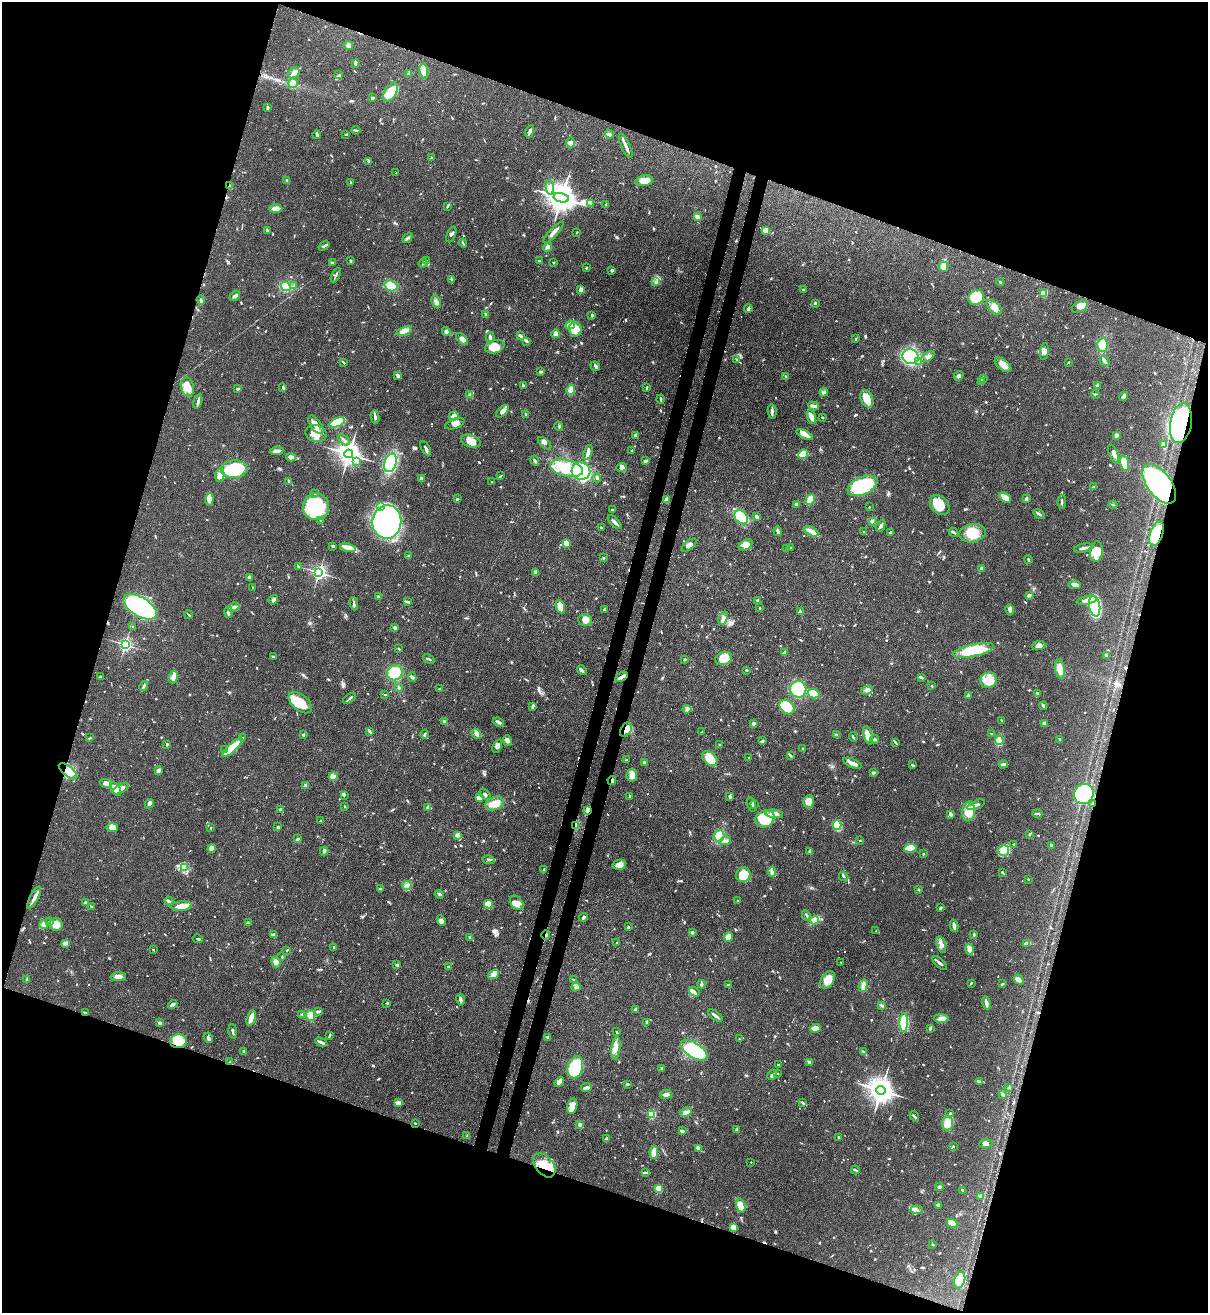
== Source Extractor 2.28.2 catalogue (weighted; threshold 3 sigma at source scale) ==
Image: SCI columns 217-5038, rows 31-5272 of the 5380 x 5305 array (HDU 1 of 3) = the unmasked area's bounding box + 8 px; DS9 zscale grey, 4 x 4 block average (1 PNG px = mean of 4 x 4 image px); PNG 1210 x 1315 px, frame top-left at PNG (2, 2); each listed source drawn as its Kron ellipse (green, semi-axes under 4 px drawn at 4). Shown black and unused: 38% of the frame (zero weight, under 3 of 4 exposures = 7% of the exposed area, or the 3 px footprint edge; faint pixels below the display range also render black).
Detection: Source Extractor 2.28.2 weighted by HDU 2 'WHT'. Background 0.102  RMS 0.0041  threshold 0.0186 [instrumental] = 3 sigma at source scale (4.5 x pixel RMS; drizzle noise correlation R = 1.50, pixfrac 1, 0.05/0.05 arcsec/px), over >= 5 px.
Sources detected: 1051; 3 too faint to see at this stretch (4 x 4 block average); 2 inside a brighter object's white glare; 8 cosmic-ray / hot-pixel residue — neither listed nor drawn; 20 coinciding with a brighter row at this scale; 61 inside a brighter listed object's ellipse — not listed separately; of the other 957, all 500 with FLUX_AUTO >= 2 (the completeness limit of this list) listed and drawn (457 fainter detections not listed), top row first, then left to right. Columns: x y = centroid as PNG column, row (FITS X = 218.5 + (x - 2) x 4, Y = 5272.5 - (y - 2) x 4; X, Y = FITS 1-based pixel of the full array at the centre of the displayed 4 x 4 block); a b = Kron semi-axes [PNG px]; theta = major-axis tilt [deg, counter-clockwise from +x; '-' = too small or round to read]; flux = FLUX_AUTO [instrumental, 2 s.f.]
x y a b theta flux
349 45 4 4 - 9.1
355 63 3 2 - 4.7
424 71 7 3 -78 30
294 73 6 5 - 9.5
409 73 4 3 - 6.9
339 75 4 2 - 2.4
293 83 5 4 - 27
391 92 11 6 58 47
372 98 3 2 - 3.8
268 107 3 2 - 3.7
356 130 4 2 - 3.5
530 132 6 2 66 12
346 134 3 2 - 2.4
609 134 4 3 - 6.2
317 135 4 2 - 3.4
570 143 5 4 - 10
626 146 13 2 -65 12
431 157 2 2 - 2.6
368 161 4 2 - 2.7
396 173 2 2 - 3.2
287 181 3 2 - 2.9
645 181 9 5 6 23
350 183 3 2 - 2.2
229 186 3 2 - 3.3
550 187 7 4 -82 13
561 198 8 4 -12 4700
590 203 3 2 - 2.3
606 204 3 2 - 2.4
448 206 3 2 - 2.3
276 209 6 3 0 29
697 217 4 3 - 9.4
267 230 3 2 - 4.8
766 230 3 3 - 28
553 232 14 2 46 12
577 232 2 2 - 2.2
451 234 8 2 66 6.4
407 238 6 2 48 4.4
463 243 4 2 - 2.6
324 246 6 2 36 4.2
548 247 5 3 - 5.2
351 261 3 2 - 2.2
427 261 3 2 - 3.1
539 261 4 2 - 4.2
554 262 2 2 - 2.8
333 263 3 2 - 9.4
423 263 4 2 - 3.1
944 267 5 5 - 16
586 268 2 2 - 2.2
612 270 4 3 - 2.9
336 275 8 2 66 5
451 279 4 2 - 2.2
656 282 2 2 - 2.1
1000 282 4 2 - 3.9
286 286 5 4 - 44
294 286 2 2 - 2.6
391 286 6 5 - 43
803 289 2 2 - 6.6
581 290 3 2 - 16
1043 293 2 2 - 11
235 296 6 3 42 5.7
976 297 8 7 - 56
201 300 5 2 - 3.6
436 302 7 3 -68 7.8
815 303 3 2 - 4.7
994 307 9 5 -40 21
1080 307 8 5 29 24
748 309 4 2 - 6.6
486 314 3 2 - 2.3
592 315 3 2 - 3.7
570 325 4 2 - 34
575 329 7 6 - 34
404 331 8 4 17 22
446 331 4 3 - 6.1
556 334 4 4 - 13
520 336 4 2 - 6.3
490 338 6 2 -85 7.1
462 339 7 4 -46 11
855 339 3 2 - 2
527 342 2 2 - 2.2
1102 345 7 5 89 43
495 347 10 6 16 42
1044 352 8 4 81 12
911 357 8 7 - 250
927 357 7 3 32 8.3
737 360 3 2 - 2.8
1105 361 5 3 - 5.1
343 362 3 2 - 2.3
918 362 3 2 - 3.9
1068 362 3 2 - 2.2
1003 365 10 5 -39 17
595 366 5 2 - 4.4
540 371 4 2 - 4.7
398 376 3 2 - 12
786 376 4 2 - 3
959 376 5 4 - 5.3
983 379 3 3 - 3.2
981 381 4 3 - 4.2
523 386 3 2 - 5.1
1097 386 3 3 - 4.8
187 387 9 6 -76 24
283 387 3 2 - 5.4
646 388 3 2 - 3
238 389 4 2 - 2.8
571 390 5 2 - 43
824 392 4 2 - 4.6
1095 394 4 2 - 2.8
470 395 4 3 - 4.9
1124 396 5 2 - 12
661 399 4 2 - 3
867 399 9 6 -68 35
198 401 7 2 75 9.8
813 406 6 3 -17 6.6
502 411 8 4 45 9.4
772 411 7 2 -85 6.9
526 415 3 2 - 3.7
454 416 5 4 - 14
375 417 6 3 -79 8.2
811 417 7 3 -73 16
823 417 2 2 - 2.3
337 422 8 4 20 91
1181 423 20 10 79 450
455 424 10 5 19 15
316 425 11 5 -55 19
559 426 5 2 - 2.3
316 434 11 8 -15 31
636 435 3 3 - 5.7
805 435 9 3 -28 17
1116 435 4 3 - 6.1
344 440 7 2 -41 5.5
471 441 10 6 -18 27
545 443 8 3 -42 9.1
1164 445 4 3 - 9.1
426 448 8 2 -60 7.2
632 450 2 2 - 2.7
277 451 7 2 6 15
588 452 8 3 69 9.4
349 454 4 3 - 2600
803 454 5 4 - 59
1113 454 10 3 -69 12
291 457 5 4 - 11
357 461 4 3 - 4.7
535 461 5 2 - 5.8
646 461 2 2 - 10
390 463 9 6 73 140
1124 463 8 4 -73 49
622 467 5 4 - 6.8
566 468 17 8 -13 110
234 469 13 9 2 150
581 471 9 8 - 160
220 475 6 4 79 11
500 476 4 2 - 2.1
421 478 4 2 - 4
597 478 4 2 - 3.2
289 481 3 2 - 4.7
491 481 2 2 - 2.9
1159 484 23 12 -53 600
862 486 16 8 23 240
1093 487 3 2 - 2.7
315 493 2 2 - 3
1005 498 6 3 -38 36
209 499 6 4 83 13
457 499 3 2 - 2.1
810 499 5 3 - 41
1026 499 4 2 - 5.2
667 500 4 4 - 12
1062 502 7 2 89 5
796 504 3 3 - 3.2
940 505 11 8 -46 50
1113 505 4 2 - 2.5
316 507 13 13 - 180
380 507 3 3 - 6.2
869 507 2 2 - 2.3
612 510 3 2 - 2.4
1039 514 6 2 -36 5
741 517 8 5 -47 55
756 517 4 3 - 7.2
320 521 2 2 - 7.3
872 521 2 2 - 19
387 522 17 14 82 1100
615 522 9 2 -44 9.3
881 526 6 2 65 4.9
601 528 2 2 - 3.3
778 531 5 2 - 5.3
811 531 8 3 -27 19
864 532 2 2 - 2.2
890 532 4 2 - 3.2
953 532 5 2 - 5
972 533 13 9 9 43
1157 534 13 6 72 120
566 543 4 3 - 18
689 545 9 3 39 8.9
746 545 7 5 31 17
333 546 3 2 - 2.4
348 547 8 4 -13 20
791 547 3 2 - 2.5
787 548 3 2 - 2.4
1084 548 10 2 12 8.9
1096 552 10 6 83 30
409 556 3 2 - 2.4
603 558 3 2 - 2.2
1028 560 4 2 - 3.3
298 567 3 2 - 2.9
981 568 3 2 - 3.4
319 572 2 2 - 750
536 572 3 3 - 7.8
249 577 3 3 - 6.3
1075 585 6 4 -7 12
252 587 2 2 - 2.4
1029 595 4 3 - 5.6
378 597 2 2 - 5.2
273 600 5 3 - 7.5
758 600 4 2 - 4
1087 600 10 3 11 18
407 601 3 2 - 2.3
354 604 6 2 -82 5.2
1095 606 10 5 -81 260
140 607 18 9 -32 520
234 607 6 3 24 7
560 607 7 4 -69 36
760 608 2 2 - 2.6
604 609 2 2 - 3.4
1010 610 5 3 - 8.1
228 612 6 2 88 6.9
800 612 2 2 - 7.3
189 615 4 2 - 2.6
723 618 7 4 67 11
585 620 7 6 - 16
133 627 2 2 - 2
395 628 2 2 - 9.3
125 644 2 2 - 630
1039 645 6 4 5 11
399 649 3 2 - 2.7
973 650 21 6 13 100
784 653 4 2 - 5
1106 655 3 3 - 4.6
273 657 4 2 - 3.2
724 658 8 6 20 38
429 659 6 2 -32 4.2
684 659 3 2 - 2.7
1060 669 10 4 -82 26
582 670 5 2 - 4.4
746 670 3 2 - 3.2
395 673 8 7 - 79
100 677 3 2 - 2.7
173 677 6 4 81 17
412 677 5 3 - 4.1
622 677 7 3 32 10
921 677 3 2 - 5.8
989 680 9 7 31 53
144 686 5 2 - 5
932 686 3 2 - 2.3
399 688 3 2 - 4.3
440 689 3 2 - 3.4
798 689 8 8 - 130
867 690 6 3 27 6.2
1037 693 3 2 - 3.9
814 694 6 4 -16 44
385 695 2 2 - 2.5
968 696 3 2 - 2.4
349 698 7 2 38 4.8
300 703 14 8 -40 55
533 706 4 2 - 6.4
1043 706 4 2 - 4.7
787 707 8 6 -40 77
687 709 4 3 - 6.4
1002 720 3 2 - 2.1
444 722 3 2 - 7.1
498 722 5 3 - 7.8
753 724 3 3 - 3.8
1044 724 2 2 - 9.8
626 730 8 5 60 21
370 731 4 2 - 3
702 731 4 2 - 2.1
992 733 3 2 - 2.7
425 734 4 2 - 5.3
476 734 5 4 - 8.1
303 735 2 2 - 5.5
837 735 3 2 - 3.1
868 735 10 4 -74 16
853 737 4 2 - 2.4
89 738 4 2 - 2.2
242 738 2 2 - 2.7
875 739 4 2 - 4.3
1060 739 2 2 - 2.6
507 740 5 4 - 8.8
999 740 4 3 - 30
763 741 2 2 - 12
895 742 4 2 - 3.3
167 744 3 2 - 3.7
719 745 2 2 - 3.4
497 746 7 3 68 10
232 747 13 4 43 74
803 749 3 2 - 3
225 750 3 2 - 2.2
790 755 3 2 - 2.4
749 757 2 2 - 3.3
710 759 9 5 -41 54
627 760 3 2 - 3
645 763 3 3 - 5.5
852 763 10 2 -22 19
1003 764 4 2 - 7.4
912 765 4 2 - 3
68 771 11 5 -40 22
158 771 3 2 - 13
873 772 3 2 - 5
632 775 7 5 82 15
333 776 4 4 - 15
612 781 4 2 - 9.5
106 783 6 3 -13 15
305 785 2 2 - 26
116 789 7 4 -60 33
121 789 9 4 28 21
485 794 6 3 -44 5.7
1084 794 10 10 - 200
344 795 3 2 - 2.4
630 796 3 2 - 2.3
730 797 4 2 - 3.8
479 798 4 4 - 21
809 801 6 5 - 26
1092 803 4 2 - 3
149 804 5 3 - 6.2
495 804 10 6 18 29
754 804 3 2 - 2.7
751 805 7 3 -76 6.8
976 805 9 2 22 12
345 806 2 2 - 2
428 807 2 2 - 22
281 810 3 2 - 3.6
588 811 3 2 - 7.2
969 811 10 6 84 41
774 814 9 4 -7 16
950 814 2 2 - 9.1
1038 814 5 2 - 3.7
765 819 10 8 24 110
321 821 3 2 - 2.3
837 825 5 4 - 51
576 826 3 2 - 13
278 827 2 2 - 11
112 828 6 4 -12 19
211 828 2 2 - 2
1029 834 3 2 - 4.1
457 835 2 2 - 10
719 836 6 5 - 50
298 839 4 2 - 5.6
860 840 2 2 - 2.2
725 841 6 3 10 7.7
1014 844 2 2 - 2.6
1051 845 3 2 - 4.2
212 848 4 3 - 6.1
910 848 6 3 7 66
324 851 4 2 - 3.7
1004 851 5 5 - 16
810 852 3 3 - 7.1
923 854 2 2 - 2.1
489 860 6 2 -10 4.6
619 865 7 5 16 21
184 868 4 2 - 5.2
544 870 4 2 - 3.4
772 872 4 2 - 4.6
1002 872 3 2 - 3.6
743 875 7 7 - 51
844 877 5 2 - 3
1028 879 2 2 - 2.2
407 885 4 2 - 5.3
380 889 2 2 - 5.8
919 889 2 2 - 2.4
439 894 4 3 - 3.8
34 898 12 2 62 12
169 901 5 2 - 4.4
738 901 3 2 - 2.8
85 902 2 2 - 5.1
517 903 8 5 -52 16
488 904 4 4 - 22
91 906 3 2 - 2.4
181 906 10 5 5 27
940 908 3 2 - 5.6
806 915 5 2 - 2.9
583 917 4 2 - 6.2
814 920 4 3 - 42
441 921 5 4 - 9.5
49 922 4 2 - 2.4
248 923 4 2 - 3.5
44 924 4 3 - 11
56 924 6 6 - 22
954 926 6 2 -78 11
628 927 2 2 - 3.9
876 931 2 2 - 2
692 932 3 3 - 5.1
274 934 4 3 - 4
974 934 2 2 - 12
546 935 4 2 - 3.1
470 937 4 3 - 4.8
729 937 5 4 - 30
198 939 5 2 - 3.4
617 942 2 2 - 5.5
65 943 4 3 - 9.5
1027 943 4 2 - 11
941 944 8 4 -73 13
334 947 3 2 - 3.7
969 949 5 3 - 17
153 950 2 2 - 2.5
287 950 3 2 - 3.4
282 957 2 2 - 2.5
276 962 5 4 - 9.5
841 962 2 2 - 2
940 963 9 2 -42 7.8
397 965 3 2 - 4.8
448 967 2 2 - 6
494 974 6 3 18 8.6
118 977 8 4 3 13
27 979 3 2 - 4.8
573 980 3 2 - 2.5
828 980 9 6 56 32
1019 980 5 3 - 13
971 983 2 2 - 3.2
701 984 4 2 - 5.6
728 984 4 2 - 2
1002 984 3 2 - 2.4
863 986 6 4 75 15
576 987 5 3 - 4.6
694 992 6 3 -39 6.9
461 1000 6 3 -77 7.3
387 1003 3 2 - 2
986 1003 7 2 -77 9.8
173 1004 5 3 - 7.9
881 1005 4 2 - 3.1
635 1009 4 3 - 4.7
319 1011 4 2 - 2.8
85 1013 4 2 - 3.3
302 1015 2 2 - 19
311 1016 5 4 - 19
715 1016 8 2 -36 9.4
251 1018 8 3 74 29
941 1019 7 4 -2 13
904 1022 9 4 89 77
159 1023 3 3 - 6.1
646 1023 4 2 - 2.6
816 1028 5 4 - 20
930 1028 4 2 - 4
233 1032 7 2 -82 5.3
616 1032 3 2 - 2.3
329 1035 4 2 - 3.4
547 1037 3 2 - 3.3
208 1038 5 3 - 7.4
739 1039 2 2 - 2
178 1041 8 7 - 47
321 1042 6 2 -26 11
616 1048 12 3 83 14
694 1050 15 7 -33 220
244 1052 3 2 - 6.1
864 1052 4 2 - 2.5
230 1062 2 2 - 2.9
810 1062 4 3 - 6
778 1065 2 2 - 3.5
575 1067 11 7 75 150
661 1068 3 2 - 2.3
777 1073 3 2 - 2
772 1075 5 2 - 7.7
979 1081 3 2 - 3
559 1082 5 4 - 9.3
628 1084 4 2 - 3.6
586 1087 5 2 - 11
1009 1088 2 2 - 2.1
881 1090 5 4 - 3200
666 1094 6 3 8 11
1003 1094 3 3 - 3.8
398 1102 4 3 - 9.4
803 1103 3 2 - 3.5
572 1106 8 5 76 22
686 1112 6 4 23 9.5
950 1113 2 2 - 3.1
651 1114 2 2 - 200
914 1116 5 2 - 3.1
415 1123 2 2 - 2.5
947 1123 7 5 85 26
580 1124 2 2 - 12
737 1129 3 3 - 3.3
682 1131 3 2 - 5.6
467 1136 3 2 - 2
838 1137 2 2 - 6
606 1139 4 2 - 2.9
986 1144 6 3 5 8.5
953 1147 2 2 - 2.6
699 1148 4 3 - 6.6
654 1152 7 3 82 31
751 1162 2 2 - 2.8
544 1165 14 8 -51 53
855 1170 4 2 - 2.9
645 1172 3 2 - 2.9
940 1187 4 3 - 4.8
659 1188 2 2 - 130
962 1190 3 2 - 3
980 1196 3 3 - 3.9
741 1205 7 4 -75 24
938 1205 4 2 - 3.9
917 1210 6 2 -6 5.7
952 1223 5 3 - 23
733 1227 3 3 - 19
933 1244 2 2 - 2.3
959 1280 9 5 68 46
Overlapping masked pixels (flux is a lower limit): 16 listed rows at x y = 229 186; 1181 423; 1159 484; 1157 534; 622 677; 626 730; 68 771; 612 781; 1092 803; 588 811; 576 826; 546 935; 85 1013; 178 1041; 230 1062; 544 1165
Diffuse or blended objects may show on this block-average render without a row.